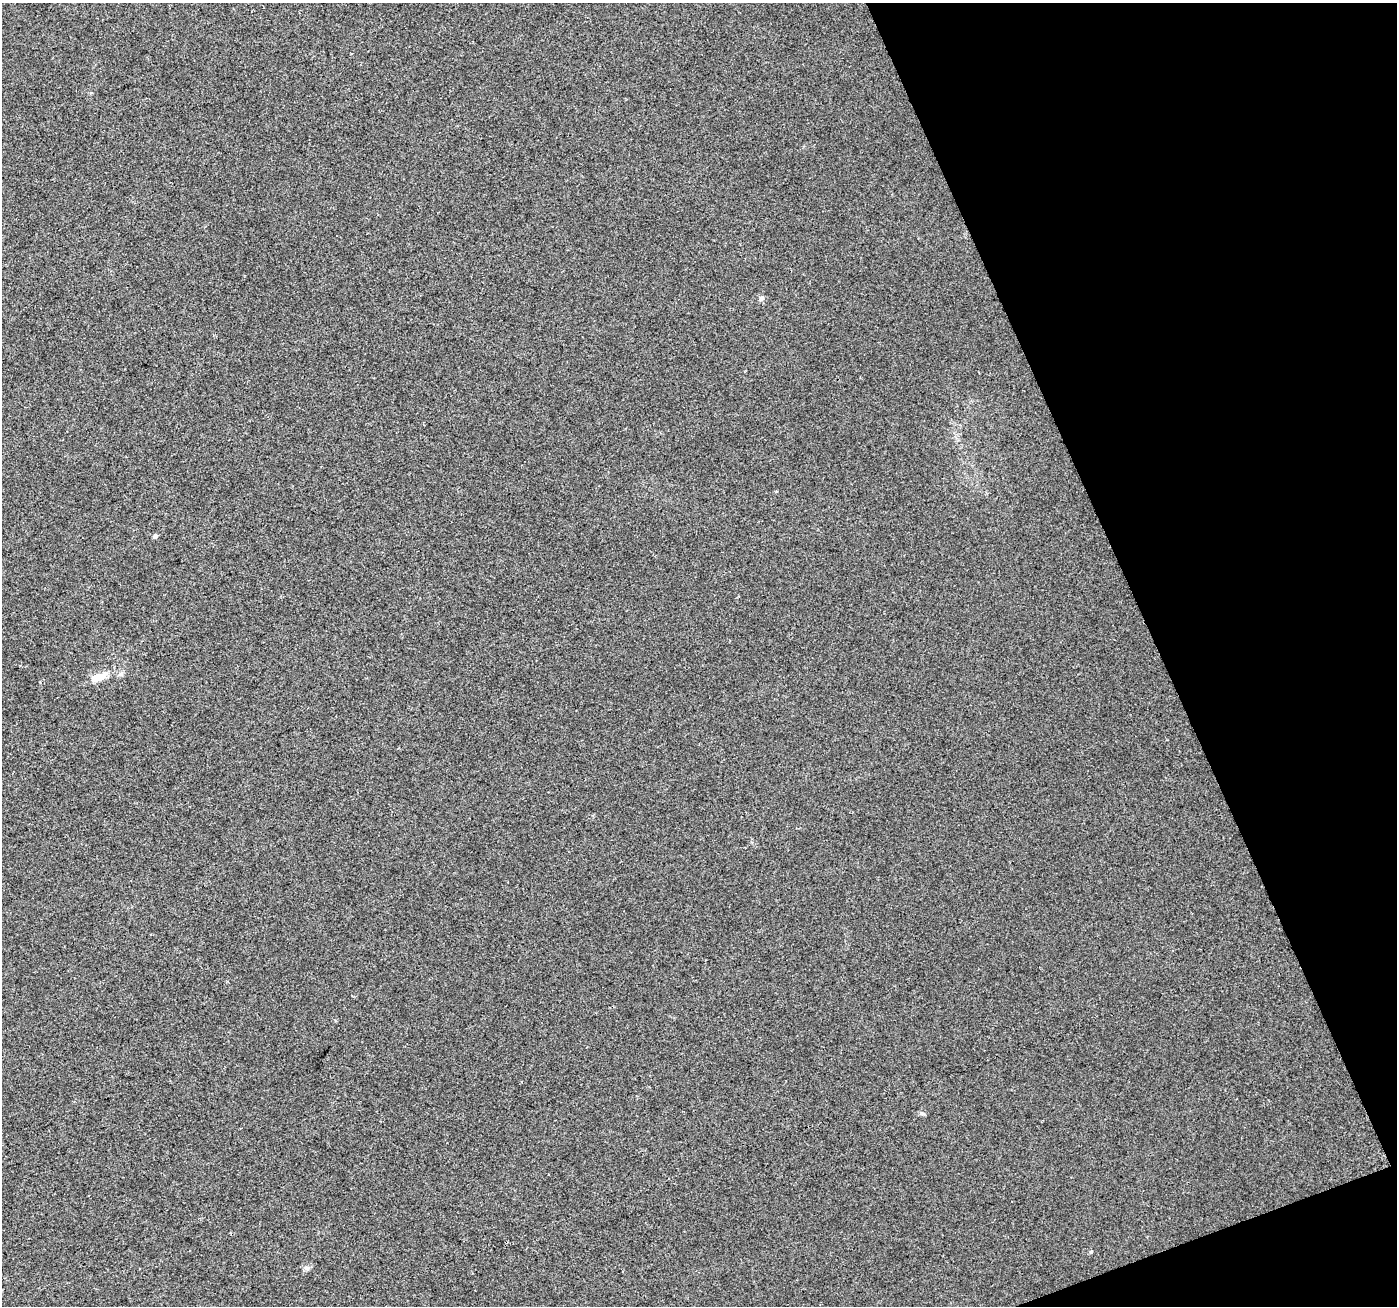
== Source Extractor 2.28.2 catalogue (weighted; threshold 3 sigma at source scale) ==
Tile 12 of 4 x 4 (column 4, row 3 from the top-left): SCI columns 4189-5583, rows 1443-2746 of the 5583 x 5434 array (HDU 1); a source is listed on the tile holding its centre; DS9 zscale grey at full resolution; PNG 1399 x 1308 px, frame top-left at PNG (2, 3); no overlay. Shown black and unused: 19% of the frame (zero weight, under 2 of 3 exposures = <1% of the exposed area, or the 3 px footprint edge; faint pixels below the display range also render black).
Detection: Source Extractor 2.28.2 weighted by HDU 2 'WHT'; one run over the whole footprint, this tile lists its part. Background 0.014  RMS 0.0079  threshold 0.0356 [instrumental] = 3 sigma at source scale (4.5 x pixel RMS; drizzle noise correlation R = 1.50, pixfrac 1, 0.0396/0.0396 arcsec/px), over >= 5 px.
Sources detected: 4; all 4 listed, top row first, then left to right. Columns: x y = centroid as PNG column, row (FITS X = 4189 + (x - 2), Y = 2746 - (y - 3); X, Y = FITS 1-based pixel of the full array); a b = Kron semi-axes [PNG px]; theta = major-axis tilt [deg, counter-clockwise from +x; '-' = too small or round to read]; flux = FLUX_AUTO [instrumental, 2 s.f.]
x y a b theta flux
761 298 7 6 - 2.4
155 536 5 4 - 2.1
98 677 17 7 21 14
307 1268 8 5 -15 1.8